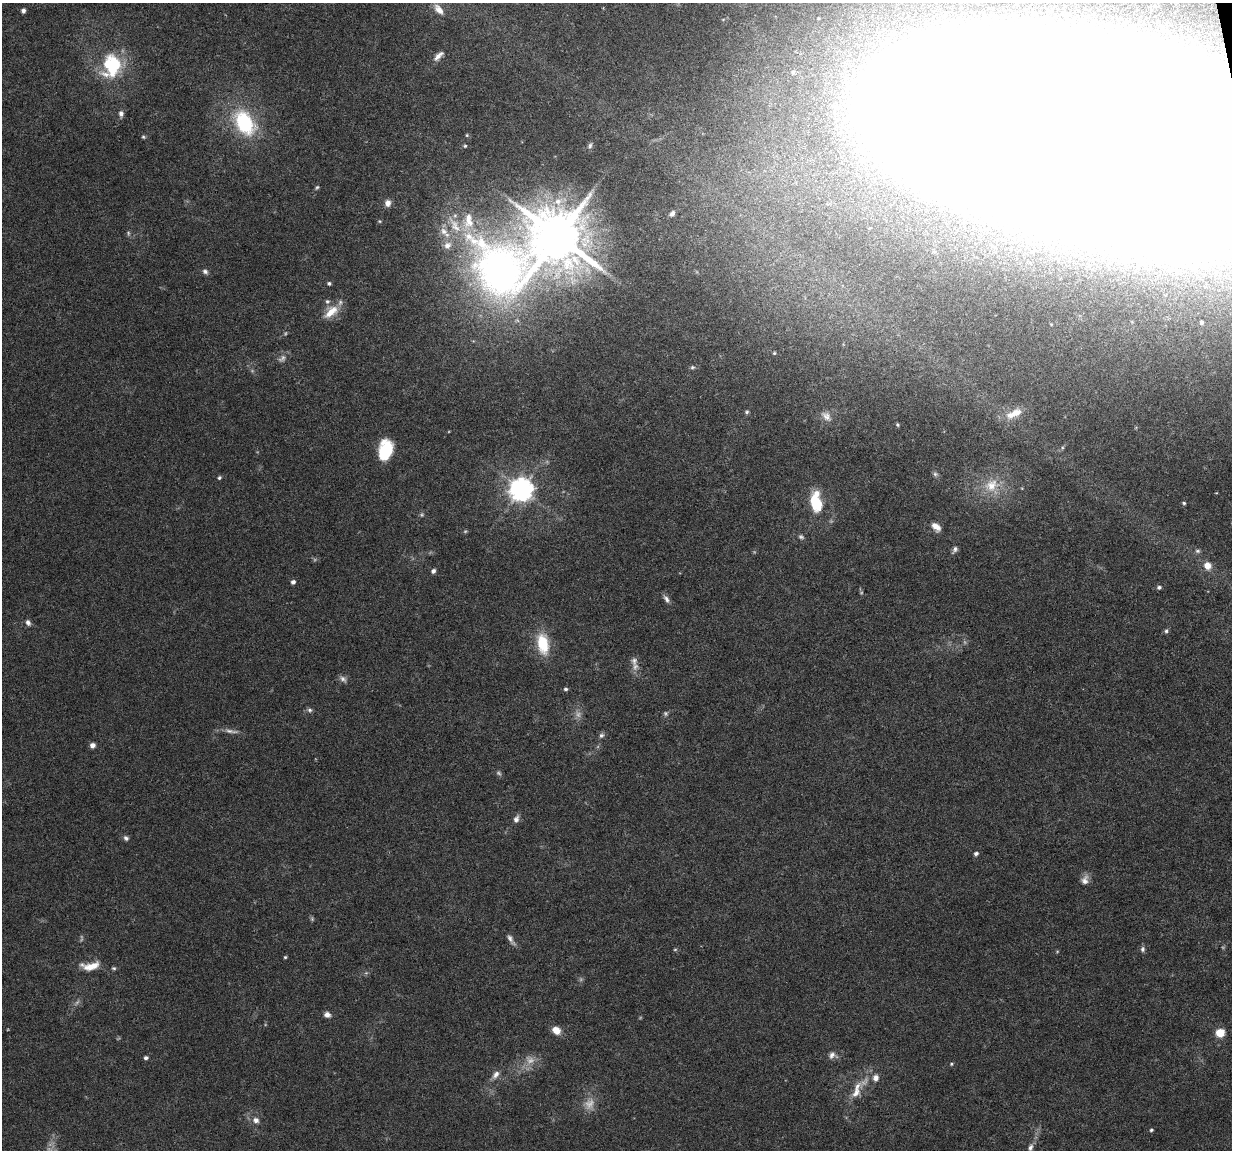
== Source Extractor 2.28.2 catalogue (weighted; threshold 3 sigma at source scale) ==
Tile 10 of 4 x 4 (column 2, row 3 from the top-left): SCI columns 1231-2460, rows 1182-2329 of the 4923 x 4704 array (HDU 1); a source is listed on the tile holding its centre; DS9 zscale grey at full resolution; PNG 1234 x 1152 px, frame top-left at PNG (2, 3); no overlay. Shown black and unused: <1% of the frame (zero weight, under 4 of 8 exposures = <1% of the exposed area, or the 3 px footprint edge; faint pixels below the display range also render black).
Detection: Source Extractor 2.28.2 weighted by HDU 2 'WHT'; one run over the whole footprint, this tile lists its part. Background 0.0186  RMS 0.0013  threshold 0.00538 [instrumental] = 3 sigma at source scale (4.09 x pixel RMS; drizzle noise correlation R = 1.36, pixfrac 0.8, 0.0396/0.0396 arcsec/px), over >= 5 px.
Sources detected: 107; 16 too faint to see at this stretch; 4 inside a brighter object's white glare — not listed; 7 inside a brighter listed object's ellipse — not listed separately; the other 80 listed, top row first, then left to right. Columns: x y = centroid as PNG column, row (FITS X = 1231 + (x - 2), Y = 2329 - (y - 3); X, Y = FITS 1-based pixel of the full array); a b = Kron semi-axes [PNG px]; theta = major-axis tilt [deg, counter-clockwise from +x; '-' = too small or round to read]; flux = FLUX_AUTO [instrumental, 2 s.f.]
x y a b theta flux
439 9 15 8 -51 1.1
23 10 4 4 - 0.49
1151 10 8 5 -62 0.39
438 56 16 6 44 0.71
111 67 33 23 -78 7.6
793 72 5 5 - 0.24
121 114 8 6 -88 0.47
244 123 29 19 -58 9.8
467 135 4 4 - 0.14
143 137 6 5 - 0.19
1104 139 202 72 -14 1500
465 146 4 4 - 0.17
590 146 9 5 78 0.29
317 187 6 4 70 0.19
388 203 8 7 - 0.75
672 213 7 5 49 0.41
380 221 5 4 - 0.15
558 237 14 13 - 840
205 271 7 6 - 0.36
500 271 114 102 29 82
329 283 5 5 - 0.24
331 312 21 12 40 2.3
1202 322 5 4 - 0.3
774 353 4 3 - 0.14
282 358 12 7 36 0.59
692 367 7 5 2 0.25
747 412 5 5 - 0.23
1014 413 23 10 26 1.9
826 416 16 10 -44 1
897 425 5 4 - 0.18
385 450 18 11 78 6.1
935 474 8 7 - 0.32
219 478 5 4 - 0.22
991 485 21 17 26 3.1
521 489 8 8 - 120
1216 493 4 3 - 0.085
816 502 21 11 -83 5.1
1184 503 5 3 - 0.18
936 527 12 8 -43 1
955 549 10 6 59 0.41
1197 551 7 5 -1 0.27
1207 566 9 8 - 1.1
433 571 6 5 - 0.36
293 582 4 4 - 0.43
1159 587 5 5 - 0.28
666 599 11 6 -56 0.49
28 622 8 6 -57 0.43
1166 631 6 5 - 0.26
543 644 25 13 -79 4.3
634 661 11 8 84 0.57
343 679 11 7 -37 0.47
566 689 5 5 - 0.23
310 710 7 5 -16 0.3
665 713 6 6 - 0.24
231 731 23 5 -8 0.72
601 735 7 6 - 0.35
92 745 5 5 - 0.7
516 819 10 6 69 0.55
126 838 7 6 - 0.35
976 854 6 5 - 0.31
1085 880 13 9 72 0.82
510 939 16 6 -57 0.58
675 949 6 4 1 0.14
1142 949 8 6 89 0.33
1057 951 5 3 - 0.12
285 957 4 4 - 0.15
90 966 24 10 7 2
114 968 6 5 - 0.21
327 1015 7 6 - 0.66
556 1030 9 7 -42 1.4
1220 1033 5 5 - 5.3
832 1055 11 9 2 0.66
146 1058 5 5 - 0.31
951 1064 5 4 - 0.16
496 1075 12 7 54 0.76
876 1078 9 8 - 0.74
856 1093 20 10 53 1.6
256 1120 7 7 - 0.64
1151 1130 4 4 - 0.21
1030 1147 10 6 70 0.49
Overlapping masked pixels (flux is a lower limit): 1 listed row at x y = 1104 139
Isophote crosses this tile's border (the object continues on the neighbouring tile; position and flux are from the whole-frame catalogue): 1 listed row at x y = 1104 139